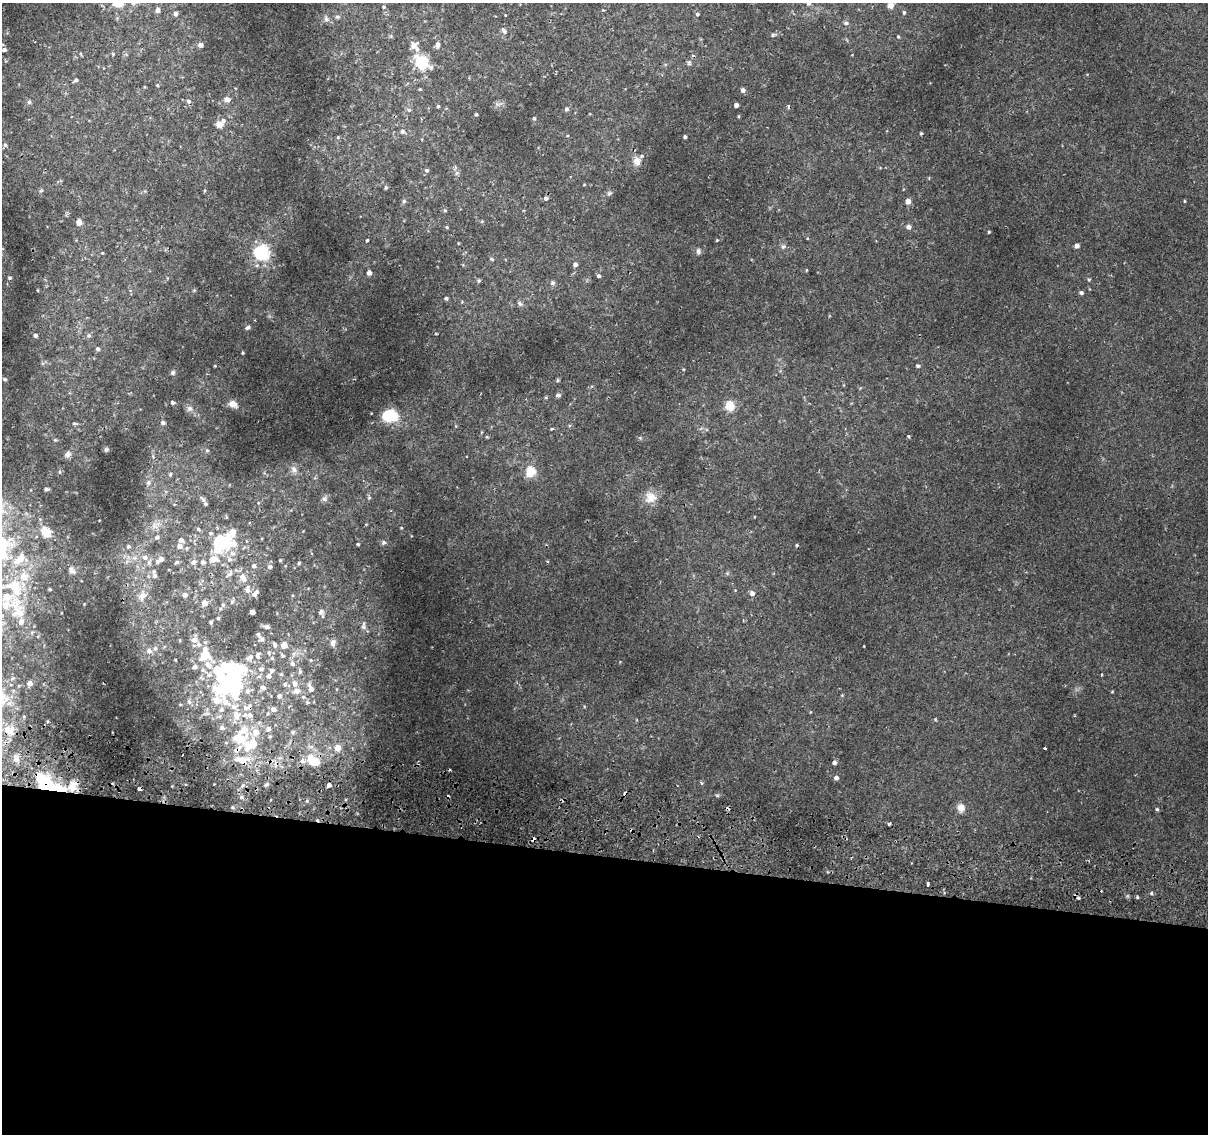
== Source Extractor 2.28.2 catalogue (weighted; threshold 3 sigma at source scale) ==
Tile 14 of 4 x 4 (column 2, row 4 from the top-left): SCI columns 1252-2457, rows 306-1437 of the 4924 x 5194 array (HDU 1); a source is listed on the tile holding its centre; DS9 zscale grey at full resolution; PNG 1210 x 1136 px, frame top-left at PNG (2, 3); no overlay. Shown black and unused: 25% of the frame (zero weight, under 2 of 3 exposures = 5% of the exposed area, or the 3 px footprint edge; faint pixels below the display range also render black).
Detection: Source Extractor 2.28.2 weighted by HDU 2 'WHT'; one run over the whole footprint, this tile lists its part. Background 0.00749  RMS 0.0022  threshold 0.00976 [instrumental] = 3 sigma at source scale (4.5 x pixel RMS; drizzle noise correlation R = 1.50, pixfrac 1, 0.0396/0.0396 arcsec/px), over >= 5 px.
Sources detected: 242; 6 inside a brighter object's white glare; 7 cosmic-ray / hot-pixel residue — not listed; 24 inside a brighter listed object's ellipse — not listed separately; the other 205 listed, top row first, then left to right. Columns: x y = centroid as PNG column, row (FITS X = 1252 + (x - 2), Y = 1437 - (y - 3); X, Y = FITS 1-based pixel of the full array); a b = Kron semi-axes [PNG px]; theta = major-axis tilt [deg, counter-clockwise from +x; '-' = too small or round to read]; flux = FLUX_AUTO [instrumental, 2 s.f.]
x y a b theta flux
119 3 11 9 14 2.9
808 3 6 5 - 0.61
891 5 8 7 - 1.1
384 7 4 4 - 0.21
158 10 5 4 - 0.96
603 10 3 3 - 0.16
904 12 6 4 89 0.35
176 14 5 4 - 0.64
697 14 5 5 - 0.33
337 17 6 5 - 0.33
326 19 7 6 - 0.56
846 23 6 5 - 0.5
504 31 8 5 -55 0.48
773 35 5 5 - 0.27
898 36 4 4 - 0.22
438 44 7 5 89 0.65
200 45 5 5 - 0.89
413 46 10 8 39 1.3
4 49 5 5 - 0.49
113 54 5 3 - 0.21
422 62 10 9 - 9.2
689 63 7 4 -89 0.36
431 68 6 6 - 0.5
76 80 5 4 - 0.36
157 85 4 3 - 0.16
743 90 5 4 - 0.67
227 99 7 6 - 0.91
188 101 6 5 - 0.42
29 102 5 5 - 0.4
736 105 4 4 - 0.66
438 106 4 4 - 0.25
567 109 5 5 - 0.39
476 114 3 3 - 0.28
534 118 5 4 - 0.33
219 124 10 10 - 1
402 131 6 5 - 0.34
921 133 4 3 - 0.23
685 137 3 3 - 0.34
5 145 5 5 - 0.31
637 161 11 9 -80 1.4
427 170 5 5 - 0.41
457 173 7 4 88 0.42
386 187 5 4 - 0.3
41 191 5 3 - 0.21
609 193 6 5 - 0.35
546 198 5 5 - 0.48
404 201 5 5 - 0.35
908 201 5 5 - 1.4
1184 201 4 3 - 0.16
445 210 5 4 - 0.22
482 221 5 3 - 0.18
79 222 7 6 - 0.94
447 227 5 3 - 0.18
909 227 5 5 - 0.69
989 232 3 3 - 0.21
367 240 3 3 - 0.38
717 240 4 3 - 0.16
458 243 4 2 - 0.13
1077 246 4 4 - 0.77
783 247 6 5 - 0.41
698 251 8 6 88 0.49
102 253 5 3 - 0.17
261 253 13 13 - 11
575 264 5 5 - 0.62
369 273 5 4 - 0.91
599 276 5 5 - 0.42
10 278 3 3 - 0.22
1089 279 5 3 - 0.22
479 280 6 4 1 0.25
553 283 7 5 3 0.44
1081 293 5 4 - 0.47
446 298 4 4 - 0.27
520 303 8 5 -56 0.44
247 327 6 4 26 0.46
35 335 4 3 - 0.41
89 336 6 6 - 0.42
98 349 5 5 - 0.53
243 353 3 3 - 0.2
918 366 5 4 - 0.36
173 372 7 6 - 0.41
5 379 4 3 - 0.27
558 395 7 5 8 0.36
172 402 5 5 - 0.39
233 404 9 7 -30 1.2
730 406 14 12 -68 2.3
189 408 8 8 - 0.8
390 415 13 10 -1 7.9
163 423 6 5 - 0.59
552 429 3 3 - 0.37
909 437 4 3 - 0.35
55 440 5 4 - 0.22
106 449 6 5 - 0.3
207 450 5 4 - 0.33
68 454 9 7 43 0.71
294 469 11 8 -51 0.96
530 471 5 5 - 10
170 474 5 5 - 0.36
148 482 7 6 - 0.58
46 489 5 4 - 0.41
650 497 16 15 - 2.3
369 498 6 4 1 0.25
324 499 8 7 - 0.7
205 504 6 5 - 0.43
46 532 12 9 -43 3.1
157 537 6 5 - 0.45
181 540 5 5 - 0.73
220 541 24 12 -3 13
384 542 6 5 - 0.38
2 544 10 8 11 8.4
358 544 4 3 - 0.24
797 545 4 3 - 0.2
128 546 5 4 - 0.33
180 546 6 6 - 0.91
145 557 8 7 - 0.92
19 559 16 9 37 3
160 559 9 5 33 1
213 559 9 7 -4 1.9
230 559 7 6 - 0.61
280 560 4 4 - 0.22
177 562 6 4 29 0.32
193 562 7 6 - 0.67
203 562 5 5 - 0.6
299 563 5 4 - 0.33
254 566 5 5 - 0.49
270 567 5 5 - 0.47
72 570 9 7 -51 0.66
229 574 8 5 41 0.5
24 576 13 12 - 2.7
154 576 7 6 - 0.7
243 578 12 7 -66 1.5
50 589 5 3 - 0.18
247 589 11 6 -85 0.89
752 593 5 5 - 0.75
254 594 7 5 -61 0.55
185 595 4 4 - 0.86
142 596 12 8 59 1.2
204 603 5 4 - 1.7
223 605 5 5 - 0.32
19 611 49 15 -66 7.8
252 612 4 4 - 0.93
321 612 8 6 63 0.6
218 618 3 3 - 0.26
210 622 4 3 - 0.24
363 626 11 6 89 0.61
267 627 6 4 1 0.58
258 634 8 4 -55 0.32
262 639 6 5 - 0.45
194 640 8 7 - 0.89
333 642 9 6 83 0.72
275 645 6 4 -79 0.46
284 645 5 4 - 2.4
149 651 7 6 - 0.77
269 653 5 3 - 0.22
283 656 5 4 - 0.26
249 657 11 6 35 0.86
311 660 4 4 - 0.19
292 664 6 6 - 0.5
195 667 5 5 - 0.54
261 669 7 6 - 0.51
271 671 6 5 - 0.37
300 671 6 4 79 0.37
219 672 38 15 -88 9.6
281 674 4 4 - 0.21
268 676 5 5 - 0.73
30 683 5 5 - 1.1
294 683 10 6 -80 0.91
232 684 17 13 -87 29
285 684 6 4 -71 0.34
263 687 7 5 -24 0.61
311 688 10 5 -66 1.2
296 691 8 7 - 1
279 696 5 5 - 0.59
217 700 29 27 -14 10
307 702 6 4 20 0.32
180 704 5 3 - 0.19
246 708 12 7 6 1.2
273 709 6 5 - 0.96
810 712 4 3 - 0.14
250 715 9 7 -25 1.1
268 729 6 5 - 0.87
8 730 16 10 -29 2.9
293 732 5 5 - 0.37
239 738 31 17 -21 6.4
337 748 6 6 - 1.9
1044 748 3 2 - 0.26
17 759 8 6 13 0.79
242 760 14 9 -16 2.4
302 761 7 7 - 0.83
315 762 14 11 76 2.9
834 762 5 4 - 0.58
836 778 5 4 - 0.71
42 780 24 14 -15 5.8
266 785 7 4 34 0.36
329 785 4 4 - 2.9
73 786 14 9 67 1.7
139 788 4 3 - 1.5
717 795 6 4 -19 0.24
241 797 5 4 - 0.35
961 808 9 9 - 1.4
1157 809 4 4 - 0.27
533 839 5 4 - 0.73
928 884 4 2 - 0.48
1152 893 4 4 - 0.34
1137 897 4 3 - 0.24
1078 898 3 3 - 0.87
Overlapping masked pixels (flux is a lower limit): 6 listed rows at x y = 8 730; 242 760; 42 780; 139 788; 533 839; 1078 898
Isophote crosses this tile's border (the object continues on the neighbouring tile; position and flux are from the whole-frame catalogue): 5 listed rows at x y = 119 3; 808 3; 891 5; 2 544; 19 611
Unlisted compact peaks at least as high as the median listed source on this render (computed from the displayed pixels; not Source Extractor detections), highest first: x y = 401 528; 215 366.